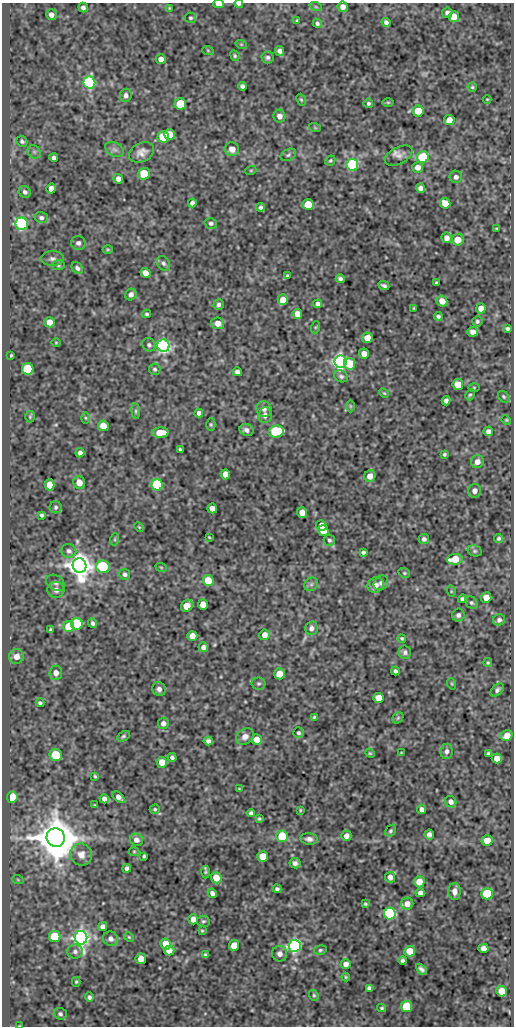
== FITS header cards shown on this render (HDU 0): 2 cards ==
NAXIS1  =                  512
NAXIS2  =                 1024

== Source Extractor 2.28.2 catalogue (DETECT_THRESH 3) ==
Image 512 x 1024 px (HDU 0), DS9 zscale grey, 1 PNG px = 1 image px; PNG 516 x 1028 px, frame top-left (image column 1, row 1024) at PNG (2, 3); each listed source drawn as its Kron ellipse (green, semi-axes under 4 px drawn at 4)
Background 48.8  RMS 0.55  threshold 1.65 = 3 sigma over >= 5 px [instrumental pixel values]
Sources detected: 276; all 276 listed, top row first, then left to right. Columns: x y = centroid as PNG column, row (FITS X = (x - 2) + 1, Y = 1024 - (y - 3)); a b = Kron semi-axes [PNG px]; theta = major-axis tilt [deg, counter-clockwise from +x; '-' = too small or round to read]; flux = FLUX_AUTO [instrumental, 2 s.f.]
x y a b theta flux
219 4 5 3 - 460
239 4 4 3 - 110
316 7 6 4 -19 52
343 7 5 5 - 220
83 8 5 4 - 100
169 8 3 3 - 31
447 13 5 5 - 120
51 15 5 5 - 180
454 17 5 5 - 360
190 18 5 5 - 56
297 20 4 3 - 41
386 22 4 3 - 100
317 23 5 4 - 79
241 44 6 3 -18 38
208 51 6 3 -20 37
280 51 5 4 - 130
235 56 5 4 - 56
268 57 6 6 - 89
161 59 5 5 - 200
89 82 6 6 - 8700
242 86 4 4 - 100
472 87 4 4 - 49
126 95 6 5 - 130
487 99 4 3 - 29
301 100 6 4 -67 48
388 102 5 3 - 38
368 103 5 4 - 67
180 104 5 5 - 1600
418 111 5 5 - 890
279 116 6 6 - 190
449 120 5 5 - 350
315 128 6 3 -19 35
169 134 5 5 - 670
163 137 5 5 - 1100
22 141 6 5 - 72
114 149 10 6 -29 130
232 149 7 7 - 270
34 152 7 6 - 90
141 152 13 9 27 250
288 155 8 5 27 86
399 156 15 8 27 200
423 157 6 6 - 1800
54 158 4 4 - 120
330 161 5 4 - 54
352 165 6 6 - 6200
418 167 5 5 - 210
251 170 5 3 - 37
144 174 6 5 - 880
456 177 6 6 - 120
118 179 5 4 - 230
51 188 5 4 - 210
420 188 5 4 - 140
25 192 6 5 - 120
192 203 4 4 - 110
445 203 5 5 - 550
308 204 5 5 - 820
261 207 4 4 - 110
41 218 7 5 -14 110
211 223 6 5 - 96
22 224 6 6 - 9400
496 228 4 2 - 29
447 238 5 5 - 190
458 240 6 6 - 500
78 243 7 7 - 130
108 249 5 3 - 37
52 259 12 7 0 150
163 263 8 6 -56 94
58 265 6 5 - 59
77 268 6 5 - 92
145 273 5 5 - 250
287 276 4 3 - 64
340 279 4 4 - 89
437 283 4 3 - 73
384 286 5 3 - 80
131 294 6 5 - 150
283 300 5 5 - 410
442 301 5 5 - 340
219 304 5 5 - 90
318 304 4 4 - 110
414 308 3 3 - 38
481 308 5 5 - 360
147 314 4 3 - 61
297 314 5 5 - 360
438 316 4 4 - 74
477 321 5 5 - 67
50 322 5 5 - 400
218 323 6 6 - 270
316 327 6 4 71 49
507 328 4 3 - 72
473 332 5 4 - 210
367 338 5 5 - 400
56 342 5 3 - 31
149 345 7 6 - 96
163 346 6 6 - 12000
364 354 5 5 - 260
11 355 4 2 - 41
340 362 6 6 - 19000
350 364 6 5 - 920
28 369 6 5 - 2200
155 369 6 5 - 63
237 372 5 4 - 140
341 376 7 5 -26 86
458 385 5 5 - 630
474 387 5 3 - 36
384 393 5 3 - 38
470 395 6 4 64 55
504 397 6 5 - 60
446 401 4 4 - 120
350 406 6 4 -89 45
264 409 8 7 - 140
136 411 8 4 -82 65
199 413 4 4 - 140
265 415 8 6 85 160
30 417 6 5 - 51
85 418 6 4 -89 46
506 420 5 4 - 43
211 424 6 4 -89 51
103 426 5 5 - 390
247 430 7 6 - 160
488 431 5 4 - 130
276 432 7 6 - 3800
160 433 8 5 3 520
180 449 4 3 - 52
80 453 4 4 - 130
444 454 3 3 - 54
477 462 6 6 - 210
225 474 5 4 - 330
370 476 6 5 - 300
79 483 6 6 - 270
50 485 5 5 - 500
157 485 6 5 - 3300
475 491 7 6 - 200
56 507 6 6 - 79
212 508 5 5 - 220
302 513 5 5 - 300
42 515 4 4 - 69
321 526 5 5 - 280
139 527 5 3 - 35
323 531 5 5 - 620
209 537 3 2 - 31
499 538 5 4 - 64
115 539 6 4 72 51
424 539 5 5 - 100
329 540 6 5 - 82
69 551 7 7 - 120
475 551 7 5 -14 69
363 552 4 3 - 75
455 559 8 5 5 760
80 565 7 7 - 60000
103 567 7 6 - 2300
161 567 6 3 -19 36
404 573 6 4 -21 53
125 574 5 5 - 81
208 580 5 5 - 650
55 583 10 7 -32 120
381 583 8 6 45 120
311 584 7 6 - 97
376 585 8 7 - 210
56 590 8 8 - 190
451 591 6 3 -73 37
486 598 5 5 - 380
462 599 4 4 - 91
471 603 7 5 -42 74
203 604 5 5 - 360
187 606 6 5 - 550
458 615 6 6 - 110
499 620 6 5 - 110
93 623 5 4 - 85
77 624 6 5 - 2500
69 626 5 5 - 840
311 628 7 6 - 150
50 630 4 3 - 52
264 635 5 5 - 260
192 636 5 5 - 330
402 638 4 4 - 47
203 647 5 5 - 150
405 652 7 6 - 100
16 656 7 7 - 290
488 663 4 3 - 39
395 671 4 3 - 83
56 673 7 6 - 210
279 674 5 5 - 530
258 684 7 6 - 77
452 684 6 3 -71 36
159 689 7 6 - 150
497 690 8 5 44 100
379 698 5 5 - 500
40 703 4 3 - 71
314 717 3 3 - 38
398 718 6 5 - 56
163 723 5 5 - 160
299 733 5 5 - 71
507 735 6 5 - 360
123 736 7 4 31 65
245 737 9 7 32 210
257 740 5 5 - 430
208 741 5 4 - 110
447 751 7 6 - 130
370 753 5 4 - 40
401 753 3 2 - 28
489 753 4 3 - 61
56 755 6 6 - 1100
172 757 5 3 - 86
497 758 5 5 - 390
162 762 5 5 - 430
95 776 3 2 - 44
239 789 3 3 - 32
12 797 6 5 - 980
119 797 7 4 -39 170
104 799 4 4 - 150
451 802 6 5 - 170
95 805 3 3 - 31
155 809 5 4 - 53
422 809 5 4 - 180
300 810 4 3 - 36
251 813 4 4 - 90
259 818 3 3 - 45
390 831 6 5 - 65
429 835 5 5 - 170
282 836 6 5 - 1300
346 836 5 5 - 220
56 838 9 9 - 180000
309 839 8 5 -6 140
136 840 7 6 - 170
487 840 5 5 - 540
134 851 5 3 - 36
81 855 11 10 - 310
144 856 4 3 - 52
263 856 5 5 - 640
295 863 5 5 - 120
127 868 4 4 - 110
205 872 6 4 89 55
390 877 5 5 - 180
216 878 5 5 - 530
18 880 6 3 -19 36
419 882 5 5 - 510
277 889 4 4 - 79
455 891 8 6 -89 200
212 893 5 4 - 130
420 893 5 4 - 150
487 894 5 5 - 2300
365 904 3 3 - 46
407 904 6 6 - 310
390 914 6 6 - 9200
193 919 5 5 - 290
203 921 6 5 - 66
103 926 4 4 - 130
202 931 4 3 - 40
55 937 6 5 - 1400
129 937 5 4 - 44
81 938 7 6 - 32000
111 939 7 7 - 160
166 944 5 5 - 650
234 945 5 5 - 540
295 946 6 6 - 16000
483 948 5 4 - 240
320 950 6 5 - 65
75 951 8 7 - 110
169 951 5 5 - 310
410 951 5 5 - 510
205 954 4 4 - 55
280 954 7 7 - 190
141 959 5 5 - 330
403 960 4 4 - 85
346 964 5 5 - 210
421 969 6 4 -44 110
346 977 4 4 - 41
76 982 5 4 - 47
369 988 4 4 - 95
502 991 5 5 - 460
314 995 6 4 -69 56
89 997 4 4 - 86
407 1006 5 5 - 1400
382 1008 4 3 - 51
60 1014 6 6 - 76
20 1026 2 2 - 23
At the frame edge (FLAGS 8, measured only in part): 3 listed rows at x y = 219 4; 239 4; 20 1026